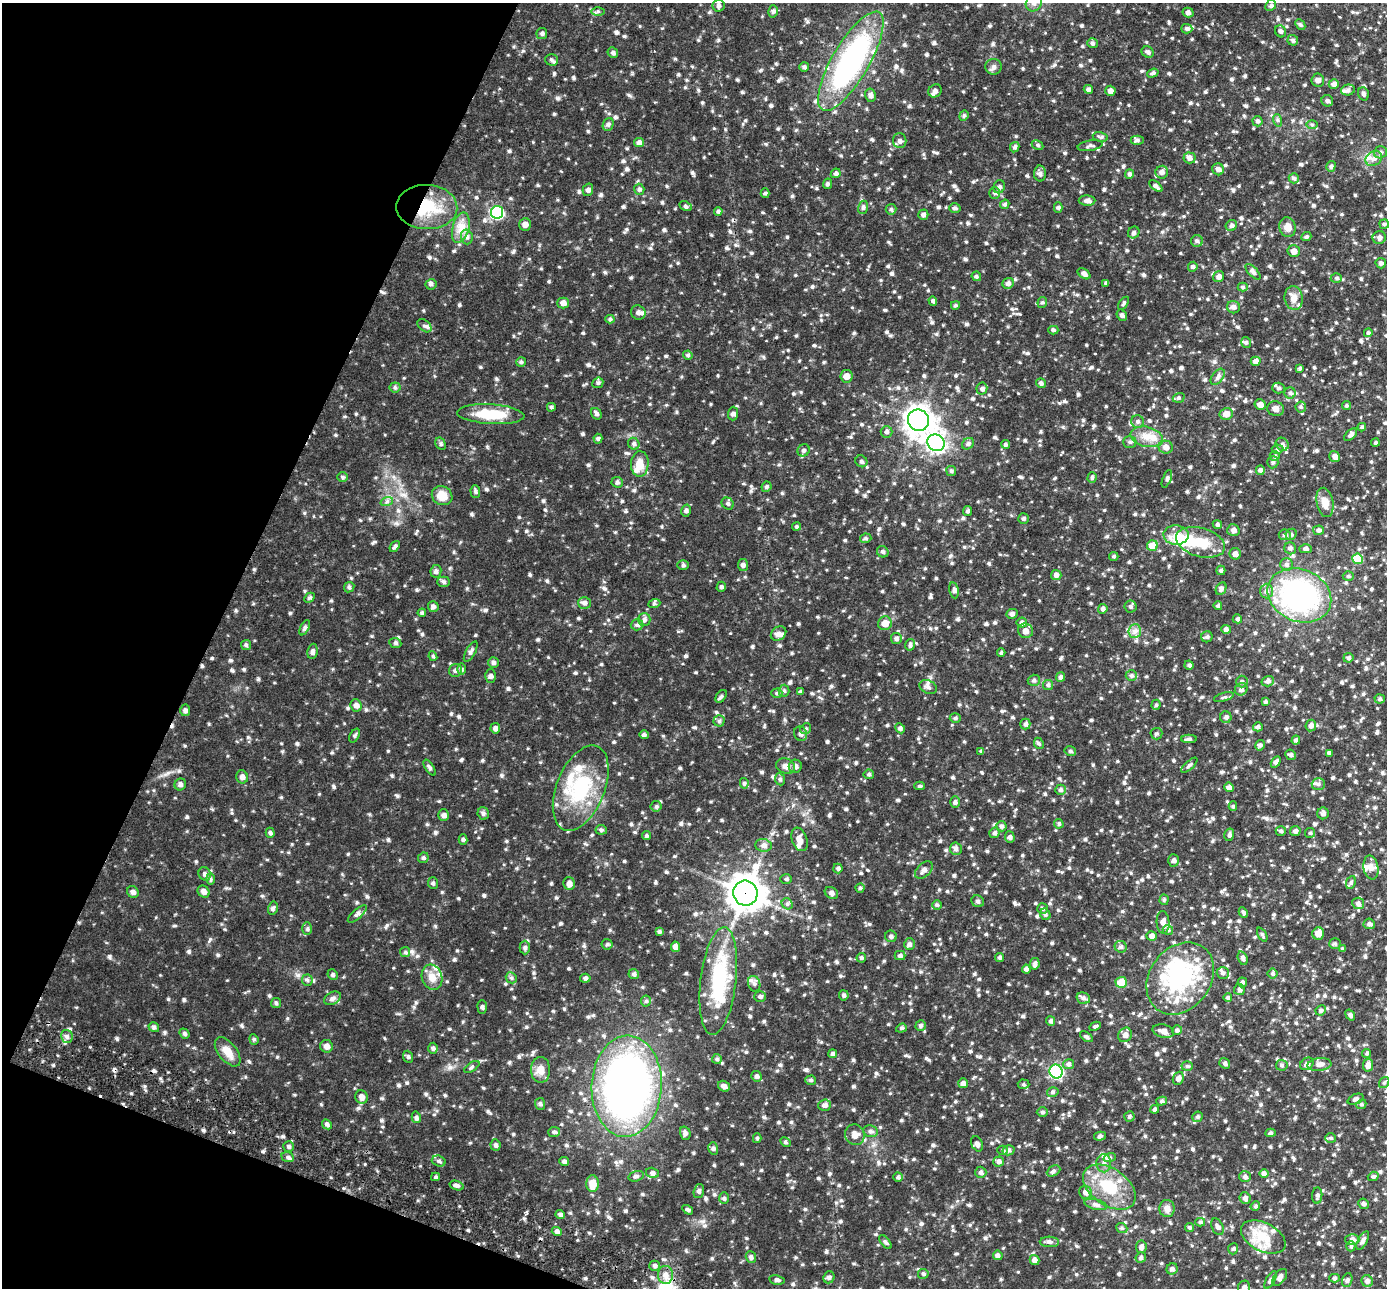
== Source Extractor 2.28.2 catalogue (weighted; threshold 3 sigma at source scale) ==
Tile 9 of 4 x 4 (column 1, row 3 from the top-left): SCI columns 27-1411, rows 1479-2764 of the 5594 x 5663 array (HDU 1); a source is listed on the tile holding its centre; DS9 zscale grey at full resolution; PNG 1389 x 1290 px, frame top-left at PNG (2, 3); each listed source drawn as its Kron ellipse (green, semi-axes under 4 px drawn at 4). Shown black and unused: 19% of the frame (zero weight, under 2 of 3 exposures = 3% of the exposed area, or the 3 px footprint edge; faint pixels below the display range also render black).
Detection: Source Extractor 2.28.2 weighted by HDU 2 'WHT'; one run over the whole footprint, this tile lists its part. Background 0.0971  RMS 0.014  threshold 0.0621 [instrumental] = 3 sigma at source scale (4.5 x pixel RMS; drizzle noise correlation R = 1.50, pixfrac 1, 0.05/0.05 arcsec/px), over >= 5 px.
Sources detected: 1040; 5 inside a brighter object's white glare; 4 cosmic-ray / hot-pixel residue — neither listed nor drawn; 29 inside a brighter listed object's ellipse — not listed separately; of the other 1002, all 500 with FLUX_AUTO >= 1.95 (the completeness limit of this list) listed and drawn (502 fainter detections not listed), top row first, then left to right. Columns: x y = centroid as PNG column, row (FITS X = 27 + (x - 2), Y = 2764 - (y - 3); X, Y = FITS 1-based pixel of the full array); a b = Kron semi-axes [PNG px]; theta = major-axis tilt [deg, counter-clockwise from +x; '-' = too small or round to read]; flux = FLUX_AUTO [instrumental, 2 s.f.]
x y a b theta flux
1034 3 8 7 - 6.1
718 5 6 6 - 2.8
1271 5 6 5 - 2.3
598 11 6 4 0 2.2
773 11 6 5 - 2.6
1188 13 5 4 - 3.1
1300 25 6 4 -47 2.1
1187 29 5 4 - 3
1281 31 6 5 - 2.8
542 34 5 5 - 2.6
1293 40 5 5 - 2.2
1092 43 5 5 - 2.4
1148 52 6 5 - 3
613 53 5 5 - 2.4
552 60 6 6 - 2.8
851 61 56 18 60 230
804 67 5 5 - 2.2
994 67 8 8 - 3.8
1153 73 6 4 18 2.3
1318 80 6 6 - 4
1334 84 5 5 - 5.1
1088 89 4 4 - 2.6
1348 90 7 5 15 2.9
935 91 7 6 - 4.3
1110 91 5 5 - 5.6
1363 94 7 5 -71 2.7
870 95 7 5 -78 4.3
1327 101 6 5 - 3
964 116 5 4 - 2.1
1277 120 6 4 -71 2
1257 121 5 5 - 2.5
608 124 7 5 67 2.5
1312 125 6 4 -1 2
1100 137 8 4 -9 2.3
1137 140 6 4 0 2.6
900 141 7 6 - 4.1
639 142 5 4 - 4.5
1037 145 6 4 -27 2.1
1090 146 12 5 10 3.2
1015 147 5 4 - 2.6
1380 152 6 6 - 3
1190 158 6 5 - 4.3
1374 158 9 7 32 5.3
1331 166 5 4 - 2.5
1218 169 6 5 - 4.5
1162 172 6 6 - 4.8
836 173 5 4 - 2.6
1040 173 8 6 -89 3.1
1129 174 5 4 - 3
1294 178 5 5 - 2.5
827 184 5 4 - 2.1
1156 186 8 4 -38 3.7
999 187 7 5 65 3.1
639 189 5 5 - 2.5
588 190 6 5 - 2.8
765 193 5 4 - 2.1
995 193 6 5 - 2.4
1087 201 8 5 -2 4.7
1005 204 5 4 - 2.3
685 206 6 4 -27 2.1
427 207 30 22 -2 50
863 207 7 5 74 2.4
955 208 5 4 - 2.3
1058 208 5 4 - 2.1
891 209 5 5 - 2.2
718 211 4 4 - 2
497 212 6 6 - 110
923 215 5 5 - 2.7
525 224 6 5 - 6
1384 224 5 5 - 2
1231 225 6 5 - 3.5
1288 227 10 8 -80 7.4
461 228 16 8 75 12
1134 232 6 5 - 2.5
467 237 7 5 -75 3.5
1306 237 5 4 - 2.1
1379 238 7 6 - 4.1
1197 241 6 6 - 3
1294 251 6 6 - 6.4
1381 263 5 5 - 3.2
1193 267 5 4 - 2.6
1253 272 10 4 -47 4.1
1084 274 7 4 -36 5
976 276 5 4 - 2.1
1219 277 6 5 - 4.8
1336 278 5 4 - 2
1008 283 6 5 - 4
1106 283 4 4 - 2.3
431 284 5 5 - 2.1
1243 287 5 4 - 2.1
1294 298 12 9 -81 9.2
933 301 5 4 - 2.5
1042 302 5 4 - 2.1
563 303 6 5 - 4.9
1123 303 7 3 56 2
955 305 4 4 - 2
1233 307 6 6 - 3.9
638 312 7 7 - 4
1122 315 6 5 - 2.3
610 319 4 4 - 2.1
424 326 8 5 -39 3.3
1053 330 5 4 - 2
1368 333 4 4 - 2.3
1246 343 5 4 - 2.2
688 355 5 4 - 2.4
1256 361 5 4 - 5.6
521 362 5 5 - 2
1300 368 4 3 - 2.2
846 376 6 6 - 7.2
1218 377 9 5 54 3.5
598 383 6 5 - 2
1041 383 5 4 - 2.6
395 387 5 5 - 2
1278 388 6 5 - 2.4
982 389 6 5 - 2.9
1290 393 5 5 - 2.3
1179 398 6 4 19 2.1
1260 404 5 5 - 6.6
1346 406 4 4 - 2
551 407 4 4 - 2.3
1301 407 5 5 - 2
1275 409 8 7 - 5.8
491 414 34 10 -4 39
596 414 6 5 - 2.7
733 414 7 5 87 2.6
1226 414 6 6 - 7.6
918 420 11 10 - 860
1137 421 6 6 - 3.1
1362 427 4 4 - 2
886 432 6 6 - 2.7
1351 435 8 4 42 3.4
1147 437 17 10 -13 13
598 439 5 4 - 2.3
1130 442 6 5 - 2.6
936 443 9 8 - 370
1375 443 4 4 - 2.1
440 444 6 5 - 2.2
634 444 6 5 - 2.6
968 444 6 5 - 2.6
1005 444 5 4 - 2.2
1282 444 7 6 - 3.3
1166 447 7 6 - 6.6
1278 449 6 4 -2 2.2
804 450 6 5 - 2.9
1275 456 5 4 - 2.2
1335 457 6 5 - 5.3
861 461 6 5 - 2.5
1273 462 6 5 - 2.5
640 464 13 9 87 13
1260 470 5 4 - 3
951 471 5 5 - 2
343 477 5 5 - 2
1092 477 5 4 - 2.2
1167 479 9 3 69 2.4
617 482 6 5 - 2.4
766 487 5 5 - 2.2
475 492 6 5 - 2.2
442 496 10 9 - 14
387 501 6 4 19 2.4
1325 502 15 8 -78 11
728 504 6 5 - 2.3
686 511 6 4 76 2.2
968 511 5 4 - 2.7
1023 519 5 5 - 2.1
1217 524 5 4 - 2.4
796 527 4 4 - 2
1233 530 6 5 - 4.6
1318 530 5 4 - 2.9
1291 534 6 5 - 2.3
1176 535 12 9 -4 11
1285 535 6 5 - 3.2
866 538 5 4 - 2.1
1200 542 25 14 -16 30
395 546 6 4 52 2.5
1152 546 5 5 - 15
1290 548 6 5 - 3
1306 549 6 4 0 3.8
883 552 6 5 - 2.5
1235 554 6 5 - 4.7
1114 556 4 4 - 2
1358 559 5 5 - 28
683 565 6 5 - 2
743 565 6 5 - 3
1286 565 6 6 - 3.1
1221 570 4 4 - 2.5
436 571 6 5 - 2.8
1056 575 5 5 - 4.2
1348 576 5 4 - 2
444 582 6 5 - 2.4
349 587 5 5 - 2
721 587 5 4 - 2.3
1221 588 6 5 - 3.7
954 590 8 4 -79 2.8
1266 591 7 6 - 4.6
1299 595 33 26 -23 220
309 598 6 4 42 2
584 603 6 6 - 3.3
654 604 6 4 19 2
1130 606 6 6 - 2.4
1218 606 4 4 - 2.5
433 607 5 5 - 2.8
1103 609 5 4 - 2.8
422 613 4 4 - 2.1
1012 614 5 5 - 3
644 619 6 6 - 3.1
1237 619 5 4 - 2.3
885 623 7 6 - 10
1022 623 5 5 - 3.1
637 625 6 5 - 2.8
305 628 8 4 61 2.6
1226 629 5 4 - 3.8
1025 631 8 7 - 8
1135 631 7 6 - 4.3
778 634 8 6 36 4.3
1207 637 5 5 - 2.4
896 638 5 5 - 3.2
395 643 6 5 - 2.1
246 645 5 5 - 2
910 645 6 4 74 2.6
313 651 8 5 83 3.4
471 652 11 4 61 3.5
1001 653 4 3 - 2
433 656 5 4 - 1.9
1348 658 5 5 - 2.5
493 662 5 5 - 2.5
1189 665 4 4 - 2.4
461 669 6 4 -89 2
455 670 6 6 - 3.4
490 676 7 5 89 2.9
1131 676 6 5 - 2.8
1060 677 5 4 - 3.2
1034 680 6 5 - 2.5
1268 681 6 5 - 3.5
1242 682 6 6 - 3
1048 685 5 5 - 2.3
928 687 9 6 -24 3.9
1241 689 6 6 - 3.9
784 691 6 5 - 2.6
800 692 4 4 - 2
777 693 5 4 - 2.1
721 696 7 4 54 2.1
1224 697 10 3 15 2.3
1380 699 5 4 - 2.3
1265 702 4 3 - 2.2
356 705 6 5 - 4.9
1156 705 5 4 - 2.2
185 710 6 5 - 3
1226 717 6 5 - 3.4
955 718 5 4 - 2.2
719 721 5 5 - 2.4
1025 724 5 5 - 3
1311 725 6 5 - 4.4
1258 727 5 4 - 2.9
495 728 5 5 - 3.5
900 728 5 4 - 2.5
806 729 6 5 - 2.2
801 734 7 6 - 3.9
1156 734 6 6 - 2.2
644 735 4 4 - 2.4
355 736 7 4 60 2.2
1189 739 8 4 1 2.8
1296 740 4 4 - 2.6
1039 743 6 4 -67 2
1260 745 5 5 - 2.8
981 751 4 4 - 2
1070 751 6 4 -14 2.3
1329 753 4 3 - 2.7
1291 755 5 5 - 2.1
1276 762 6 4 58 4.1
1189 765 10 4 41 2.3
786 766 10 7 -18 5.8
795 766 6 6 - 4.3
429 768 9 4 -58 2.5
869 774 5 4 - 2.2
242 777 6 6 - 4.2
780 779 6 5 - 2.2
744 783 5 4 - 2
180 784 6 5 - 3
1318 784 6 5 - 3.1
919 786 5 4 - 2
1229 787 5 4 - 4.7
581 788 45 24 68 77
1061 790 5 5 - 2.6
955 802 6 5 - 2.4
656 806 5 5 - 2.1
1233 806 5 4 - 2
483 813 6 5 - 2.5
1323 813 6 6 - 3.5
444 815 6 5 - 3.6
1059 824 5 4 - 2.4
1001 826 5 5 - 2.8
601 830 6 4 -7 2.2
1281 831 5 4 - 2.5
1295 831 5 5 - 3.1
270 833 5 4 - 2.2
995 833 5 5 - 3
1310 833 5 5 - 2
1229 835 6 5 - 2.4
647 836 4 4 - 2
1010 837 6 5 - 3.4
800 839 12 7 -69 8
463 840 5 4 - 2
764 845 8 6 -7 5.4
956 849 6 6 - 3.4
423 858 5 5 - 2.4
1174 860 6 5 - 3.4
838 868 5 4 - 2.5
1371 868 12 7 -80 6.5
924 870 10 6 45 4.2
205 874 7 6 - 3.2
210 879 6 4 -88 2
786 879 6 5 - 2.1
433 883 6 5 - 2.1
1351 883 6 4 66 2.1
569 884 6 5 - 5.2
860 888 4 4 - 2
133 892 6 5 - 3.6
204 892 6 5 - 5.2
745 893 12 12 - 1700
831 893 7 5 -34 4
1164 900 5 4 - 2
978 901 6 5 - 2.9
1358 903 6 5 - 4.1
787 904 6 5 - 2.4
937 905 5 4 - 2
273 908 6 5 - 2.4
1043 908 5 5 - 2.3
1243 912 6 4 -62 2.1
357 914 12 4 41 3.4
1045 914 6 5 - 2.4
1163 922 11 6 -86 6.3
1369 924 6 5 - 3.1
307 929 6 5 - 2.2
1168 930 5 5 - 2.5
659 932 4 4 - 2.3
1318 933 6 6 - 11
1262 934 7 4 -62 2.2
891 936 6 5 - 2.5
1152 936 5 4 - 5.7
607 944 5 5 - 2
909 944 6 5 - 3.6
1335 944 6 5 - 2.1
676 947 5 4 - 5.8
1121 947 6 5 - 2.9
525 948 7 5 -90 2.7
1342 949 4 4 - 2
405 952 5 5 - 2
900 956 5 4 - 2.6
999 957 4 4 - 2.2
861 958 5 4 - 2.2
1243 958 7 4 -71 3.2
1035 964 6 5 - 3.5
1026 969 4 4 - 3.7
1223 973 6 6 - 3
634 974 5 5 - 2.8
1272 974 5 5 - 2.1
333 975 5 5 - 2.4
432 977 13 10 -72 10
511 978 6 5 - 2.2
585 978 5 4 - 2.7
1180 978 39 30 53 99
307 980 5 5 - 2.3
718 981 54 18 83 79
1121 982 5 5 - 21
1242 982 5 4 - 2.6
754 984 8 6 -71 4.1
1239 990 5 5 - 3.4
844 995 5 4 - 2.3
760 996 6 5 - 2.7
332 998 9 6 30 3.6
1083 998 7 5 -16 3.6
1228 998 4 4 - 2.1
646 1001 5 5 - 2
276 1003 5 5 - 2
482 1007 7 4 -89 2.4
1321 1010 5 5 - 2.7
1350 1015 6 4 -54 2.9
1051 1021 5 4 - 2.5
921 1025 5 5 - 2.5
1095 1026 6 3 27 2
154 1027 5 4 - 2.6
901 1028 5 4 - 2
1177 1030 5 4 - 2.4
1163 1031 11 6 -13 7.3
184 1034 5 4 - 2.2
1125 1035 7 6 - 6.1
67 1037 6 6 - 3.7
1086 1037 7 4 -35 2.4
254 1039 5 4 - 2
326 1046 6 6 - 5.2
433 1048 6 4 88 2.6
228 1052 17 9 -52 12
1367 1053 5 4 - 2
833 1054 4 4 - 2.6
408 1057 6 5 - 2.1
717 1059 5 5 - 2.1
1225 1063 6 5 - 2.6
1068 1064 5 5 - 2.9
1307 1064 7 5 37 5.3
1319 1064 12 6 7 6.4
1282 1065 6 5 - 2.4
1368 1065 6 5 - 6
1187 1066 6 5 - 2.3
472 1067 8 3 34 2.1
541 1070 13 9 -90 9.8
1056 1071 7 6 - 160
757 1076 5 5 - 2.9
1178 1078 7 5 68 4.6
811 1080 5 4 - 2
963 1083 5 5 - 4.8
1384 1083 6 5 - 2.1
1023 1084 6 4 -3 2
627 1086 50 35 87 550
724 1086 6 5 - 4.3
1053 1092 6 4 16 2.2
361 1097 7 6 - 6.3
1356 1099 8 5 22 3.3
1162 1101 5 4 - 2.2
540 1104 6 5 - 2.2
1361 1104 5 4 - 2
825 1105 6 6 - 3.6
1155 1109 4 4 - 2.3
1042 1112 5 4 - 2.2
416 1117 6 4 -76 2.2
1129 1117 5 5 - 2.2
1197 1117 5 5 - 2.4
327 1124 5 4 - 2.7
870 1131 7 5 -14 3.2
554 1132 6 5 - 2.4
685 1133 7 5 -74 2.9
1271 1133 5 4 - 2.2
855 1135 10 9 - 8.5
1100 1136 6 4 15 2.4
757 1138 5 4 - 2
1331 1138 5 4 - 2
785 1142 6 4 -29 1.9
977 1144 8 5 -64 4
495 1145 6 5 - 2.8
289 1146 5 5 - 2.8
713 1148 6 5 - 2.4
1002 1150 5 4 - 2
1008 1150 6 5 - 3
288 1157 6 5 - 2.7
1110 1157 6 4 19 2.4
439 1161 7 5 -18 2.8
999 1161 5 5 - 3.5
564 1162 5 4 - 2.8
1104 1163 9 7 -88 6
1053 1171 7 5 27 2.6
981 1172 5 5 - 3
653 1173 7 5 -15 2.6
1264 1174 5 4 - 3.7
636 1176 8 5 16 3
1373 1176 5 4 - 2
435 1177 4 4 - 2.1
898 1177 4 4 - 2.1
1245 1177 6 5 - 3.1
593 1184 8 6 -90 18
457 1185 7 4 -18 3.4
1109 1187 29 18 -35 44
699 1191 7 5 73 2.8
1085 1192 6 6 - 4.6
1317 1195 8 5 85 3
724 1198 6 5 - 2.2
1245 1198 6 5 - 4.7
1096 1204 11 5 -14 4.1
1363 1204 5 5 - 3
1255 1206 5 4 - 2
1167 1208 8 7 - 6.4
688 1210 6 4 -32 2.3
560 1214 4 4 - 2.8
1200 1222 5 4 - 2.2
1190 1227 4 4 - 2.1
1217 1227 9 5 -66 3.8
1122 1228 6 4 -22 2.2
557 1231 5 4 - 4.3
1263 1237 24 14 -27 28
1352 1240 7 5 0 4.7
1363 1240 10 4 60 3.8
885 1242 8 4 -51 2.7
1049 1242 9 5 -2 3.4
1351 1246 5 4 - 2.2
1141 1247 6 5 - 4
1233 1249 5 5 - 2
998 1255 5 4 - 2.9
751 1257 6 5 - 2.7
1141 1258 5 5 - 2.9
1034 1260 5 5 - 4.4
654 1266 5 5 - 3.4
1172 1269 6 5 - 3.3
923 1274 5 5 - 2.3
665 1275 9 7 -87 7.2
829 1277 6 5 - 2.6
1280 1277 10 5 53 4.9
1334 1278 5 4 - 2
777 1280 8 4 -10 2.8
1271 1280 10 4 61 3.1
1347 1280 7 5 71 3
1367 1281 6 5 - 3.1
1244 1287 6 6 - 3.5
Overlapping masked pixels (flux is a lower limit): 3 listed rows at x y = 427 207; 745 893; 627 1086
Isophote crosses this tile's border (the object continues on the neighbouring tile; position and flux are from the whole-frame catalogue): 2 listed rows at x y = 1034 3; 1244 1287
Unlisted compact peaks at least as high as the median listed source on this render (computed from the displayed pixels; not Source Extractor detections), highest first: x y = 692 173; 168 999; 109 956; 853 1060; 642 1194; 666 356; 1090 60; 258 679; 616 32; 449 1029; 348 854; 321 1104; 488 1111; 232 670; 601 195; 476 197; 513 1134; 588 131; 210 939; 629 95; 557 98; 450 1067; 242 1026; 335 435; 417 590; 1233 190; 426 1094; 388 751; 356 414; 281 797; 1058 910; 458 898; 604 588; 761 70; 457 950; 1022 855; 165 1032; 196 861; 501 775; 397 596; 506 841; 631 278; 1016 136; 634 490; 696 672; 392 776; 475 635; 899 297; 526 1027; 681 824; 351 578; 880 1127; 626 229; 248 737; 573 77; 179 771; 505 984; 678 263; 131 1093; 442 892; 482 760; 277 1057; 262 896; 1157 639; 776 337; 1058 871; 1146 1094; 236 610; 372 636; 254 569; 287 1018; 1245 76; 534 973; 1169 23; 878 1162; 298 975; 853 1110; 1008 984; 396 523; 538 185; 766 144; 559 267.